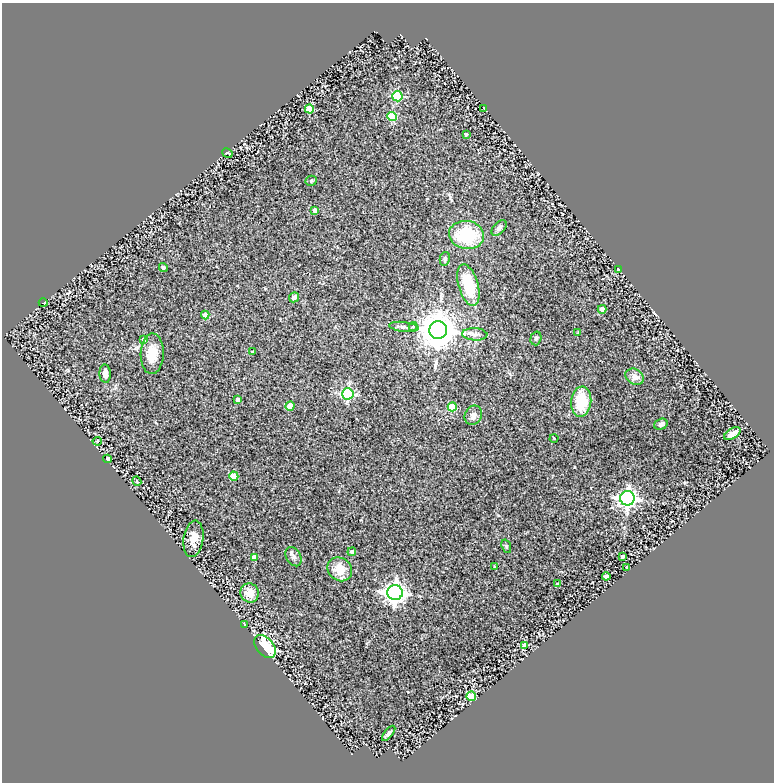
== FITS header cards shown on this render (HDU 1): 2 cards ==
NAXIS1  =                  772
NAXIS2  =                  780

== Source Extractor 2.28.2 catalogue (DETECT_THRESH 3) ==
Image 772 x 780 px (HDU 1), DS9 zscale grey, 1 PNG px = 1 image px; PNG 776 x 784 px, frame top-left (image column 1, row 780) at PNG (2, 3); each listed source drawn as its Kron ellipse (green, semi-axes under 4 px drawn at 4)
Background 0.227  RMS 0.031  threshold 0.0917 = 3 sigma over >= 5 px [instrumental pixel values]
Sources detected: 61; all 61 listed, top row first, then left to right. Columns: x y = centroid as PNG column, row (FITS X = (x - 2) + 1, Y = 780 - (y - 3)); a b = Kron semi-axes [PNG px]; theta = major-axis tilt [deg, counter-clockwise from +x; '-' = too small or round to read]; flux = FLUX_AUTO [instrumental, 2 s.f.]
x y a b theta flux
397 96 5 5 - 160
484 108 3 2 - 2.4
309 109 4 4 - 61
392 117 4 4 - 81
466 134 3 3 - 4.5
227 153 6 3 -31 3.5
311 181 5 5 - 2.6
315 210 4 4 - 13
499 228 9 5 46 6.1
467 235 17 14 -9 100
445 259 7 5 77 4.6
163 267 4 4 - 3.3
618 269 2 2 - 1.7
468 285 21 10 -74 82
294 297 5 4 - 6.6
43 303 4 2 - 1.4
602 309 4 4 - 20
205 315 4 4 - 28
413 326 4 4 - 2.9
404 327 15 5 -7 7.4
438 330 9 9 - 5500
578 332 3 3 - 1.2
475 334 12 6 -3 10
536 338 7 5 74 4
144 339 4 3 - 6.4
252 352 3 3 - 3
152 354 20 11 88 30
105 374 9 5 -87 10
635 377 9 7 -30 14
348 394 5 5 - 270
238 400 4 3 - 9
581 402 15 10 83 58
290 406 5 4 - 34
452 407 4 4 - 65
473 415 10 8 59 11
661 424 7 5 19 4.4
732 434 9 5 32 20
554 438 4 3 - 1.6
97 441 5 4 - 3.2
107 459 4 4 - 25
234 476 4 4 - 31
137 481 5 4 - 2.1
627 498 7 7 - 870
193 539 18 10 82 23
506 546 7 4 -72 2.9
352 552 4 4 - 6.1
254 557 4 4 - 12
294 557 10 7 -61 6.8
622 557 4 3 - 5.9
495 567 3 3 - 2.3
626 567 3 3 - 3.8
340 569 13 11 -40 30
606 576 4 4 - 13
558 584 4 4 - 3.6
250 593 10 9 - 24
395 593 8 7 - 1300
245 625 4 2 - 1.7
525 646 4 4 - 31
265 647 13 8 -51 130
471 696 5 4 - 79
389 733 9 4 51 5.5